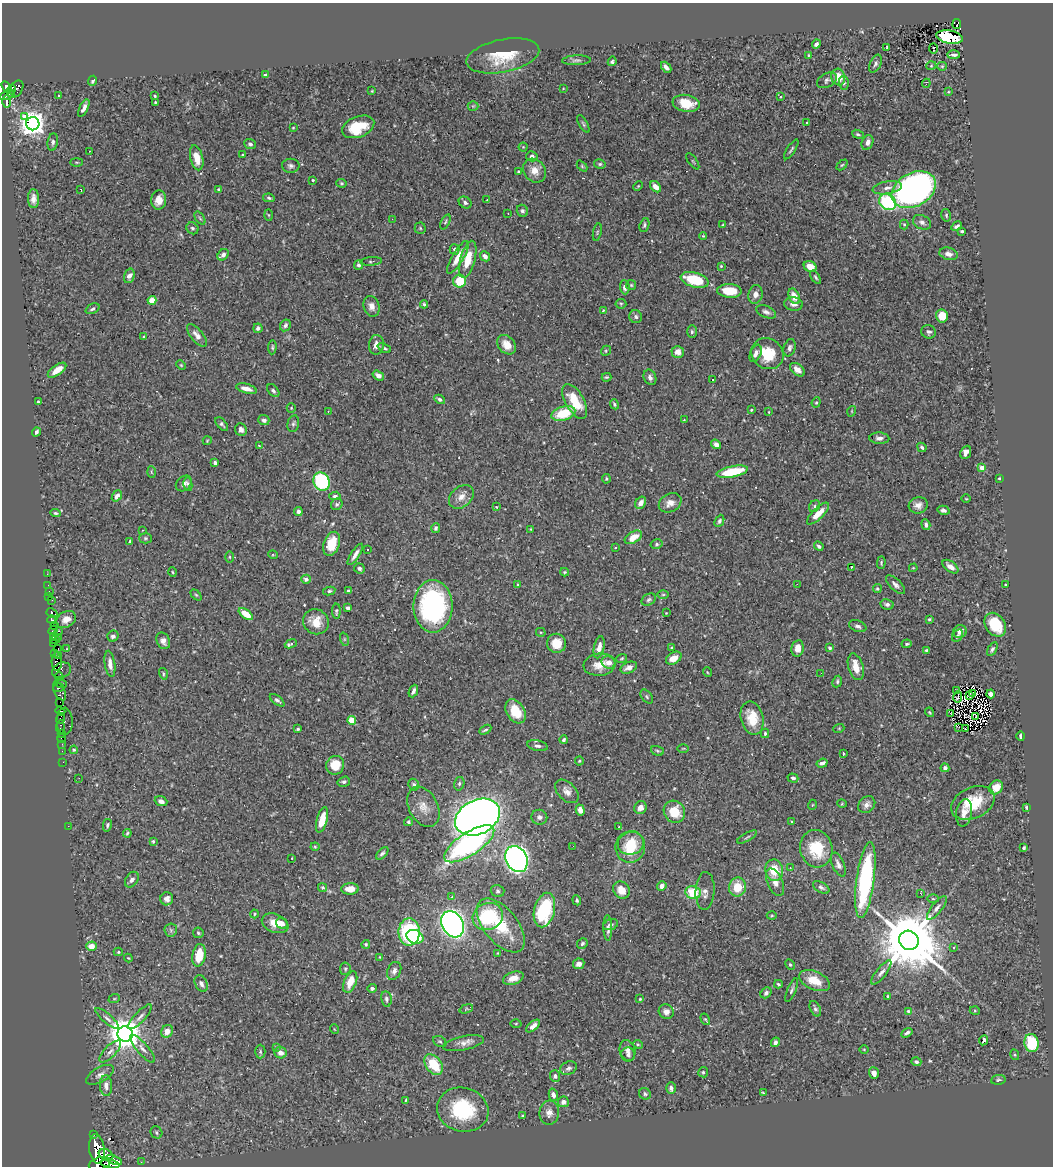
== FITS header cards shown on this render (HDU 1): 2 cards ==
NAXIS1  =                 1051
NAXIS2  =                 1164

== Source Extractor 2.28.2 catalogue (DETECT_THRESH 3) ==
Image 1051 x 1164 px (HDU 1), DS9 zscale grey, 1 PNG px = 1 image px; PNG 1055 x 1168 px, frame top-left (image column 1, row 1164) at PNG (2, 3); each listed source drawn as its Kron ellipse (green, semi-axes under 4 px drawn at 4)
Background 0.433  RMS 0.011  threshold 0.0322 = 3 sigma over >= 5 px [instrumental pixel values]
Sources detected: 485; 4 with non-positive FLUX_AUTO (blend fragments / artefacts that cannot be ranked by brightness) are neither listed nor drawn; the other 481 listed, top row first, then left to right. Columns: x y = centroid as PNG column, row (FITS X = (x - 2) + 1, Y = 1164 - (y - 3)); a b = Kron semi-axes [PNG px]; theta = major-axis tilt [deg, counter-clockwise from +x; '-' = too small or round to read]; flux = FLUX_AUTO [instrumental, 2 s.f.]
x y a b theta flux
957 24 5 2 - 6.8
950 37 13 6 -9 30
816 44 5 3 - 2.1
887 47 3 2 - 0.72
933 48 5 2 - 1.2
809 55 3 3 - 0.81
953 55 6 3 0 1.4
503 56 37 16 11 25
576 60 14 5 2 2.2
612 61 5 3 - 1.4
875 64 10 5 64 1.9
931 66 5 3 - 0.71
942 66 5 4 - 0.75
666 67 6 3 -48 2.6
265 75 4 3 - 1.6
838 77 8 7 - 12
827 80 11 7 28 2
93 81 5 4 - 1.4
844 83 7 4 -85 1.3
926 83 4 3 - 14
7 87 6 4 -58 510
11 89 5 3 - 99
15 89 10 6 51 300
563 89 2 2 - 0.46
372 91 3 2 - 0.6
948 92 3 3 - 0.65
7 95 8 3 21 210
59 95 3 2 - 0.95
155 96 3 3 - 0.78
780 97 4 2 - 0.61
7 101 6 4 89 160
155 102 3 2 - 0.62
686 103 14 8 -9 17
473 106 5 5 - 1
84 108 9 4 63 3.8
25 116 2 2 - 36
807 123 3 2 - 0.79
33 124 6 6 - 770
583 124 10 4 -60 1.2
358 127 17 10 21 24
293 128 4 2 - 0.53
858 134 6 4 -20 1
53 142 8 5 81 1.8
867 142 8 5 69 3.7
250 144 6 5 - 1.9
523 147 4 4 - 0.68
791 149 11 3 57 1.3
90 151 2 2 - 0.89
243 155 4 3 - 0.86
532 156 5 5 - 2
197 158 13 6 -77 11
693 161 9 2 -55 0.75
76 162 6 3 0 0.65
600 164 6 4 -12 1.2
842 165 6 4 43 0.87
291 166 9 7 1 2.2
582 166 6 4 -46 0.9
518 171 3 2 - 0.62
535 171 13 10 -51 7.4
313 180 3 3 - 0.78
342 183 5 4 - 0.96
638 186 5 3 - 0.68
655 187 6 4 -46 4.8
887 188 15 6 9 4.4
219 189 4 3 - 0.87
81 190 4 2 - 0.68
914 190 23 16 29 390
269 198 6 4 -12 1.2
33 199 9 5 -89 3.9
159 200 9 7 81 7.3
487 200 2 2 - 0.45
888 202 9 7 -40 56
465 203 7 5 -36 2.1
522 211 6 5 - 1.7
508 213 2 2 - 0.39
268 215 6 4 -88 0.79
946 215 6 4 -77 1.2
200 218 7 3 -53 1.1
392 219 2 2 - 1.3
445 222 8 4 66 1.2
922 222 9 6 -26 2.9
904 224 5 4 - 0.89
644 225 7 4 71 1.3
723 225 3 3 - 0.64
957 226 6 3 30 1.9
192 228 6 5 - 1.4
420 228 5 5 - 1
962 231 3 3 - 1.3
597 232 9 3 78 0.92
703 236 4 4 - 0.87
455 249 5 5 - 1.5
949 254 9 6 -15 3.9
223 255 6 5 - 3.8
485 256 6 4 -47 3.7
458 257 19 5 59 10
468 259 19 7 75 16
371 261 10 3 4 1.2
358 265 4 4 - 2.1
721 266 3 3 - 0.65
810 267 6 5 - 6.7
129 276 7 5 74 3.4
816 277 7 4 -56 1.2
695 280 14 7 -15 30
460 281 6 6 - 20
631 285 5 5 - 0.95
625 287 7 5 -84 2.6
729 291 12 7 -4 16
755 294 9 7 79 4.3
794 296 8 5 -67 7
152 300 4 4 - 17
424 304 4 4 - 1.1
621 304 5 5 - 0.92
794 304 9 6 -7 3.5
371 306 10 8 -75 5
92 309 7 5 24 1.5
603 310 4 3 - 0.74
766 312 10 5 -23 2.5
942 316 6 6 - 12
636 317 6 6 - 1.8
285 325 6 5 - 2.3
258 328 4 4 - 2.3
692 332 6 5 - 1.3
929 332 7 6 - 2.3
197 335 13 6 -51 4.7
143 337 3 2 - 0.64
376 345 10 7 84 4.7
507 345 11 8 -48 8.3
272 347 7 4 86 1
384 348 7 4 -23 1.4
790 348 9 6 71 2.4
606 351 5 4 - 1
678 352 6 6 - 6.2
756 353 9 5 66 3.4
767 354 17 15 -36 21
181 365 5 3 - 0.72
57 370 11 5 36 7.9
797 370 8 5 -38 4.1
378 375 6 4 -35 3.4
606 377 5 3 - 0.91
650 377 8 6 -68 3.1
713 380 3 3 - 1.7
246 389 10 4 -16 5.6
273 391 7 5 -48 1.7
440 399 6 4 -30 1.7
575 401 19 9 -60 23
38 402 4 3 - 0.88
816 402 5 4 - 0.95
614 404 5 4 - 1.4
291 408 5 4 - 0.8
751 410 3 3 - 0.68
328 411 3 2 - 0.63
852 411 5 3 - 0.61
769 412 4 3 - 0.52
563 414 12 7 18 24
264 420 5 5 - 1.9
684 420 3 3 - 0.43
222 424 8 4 -49 1.6
293 424 8 5 76 1.7
241 430 6 5 - 2.4
36 432 5 3 - 1.7
879 438 10 5 -2 2.8
207 441 4 3 - 0.59
716 444 5 4 - 3.2
259 446 4 3 - 0.73
922 447 5 3 - 1.3
966 452 7 5 65 3.1
215 463 3 3 - 2.8
982 468 4 3 - 11
151 472 6 4 -87 0.8
732 472 16 5 11 30
999 478 3 2 - 0.7
606 479 5 3 - 0.75
321 481 9 7 -63 87
184 483 9 6 44 2.9
188 484 7 4 -79 1.8
117 496 6 4 51 4.2
335 496 6 4 7 1.6
461 497 14 10 41 6
966 499 4 3 - 0.56
641 503 6 5 - 3
670 503 12 9 28 6.1
337 504 6 5 - 1.4
918 505 9 8 - 4.3
814 506 6 5 - 1.4
496 507 4 3 - 0.61
943 510 6 4 -15 2.2
298 512 4 4 - 2.5
55 513 5 4 - 1.1
818 514 14 5 44 9.8
719 521 6 4 64 1.6
926 525 5 4 - 2.1
436 528 5 4 - 1.4
531 529 3 3 - 0.52
143 530 3 2 - 0.39
633 537 9 5 32 9.5
145 538 6 5 - 1.2
130 541 4 3 - 1.3
332 544 12 8 71 16
657 544 6 5 - 1.4
819 546 5 4 - 1.6
615 548 3 3 - 1.8
368 550 3 2 - 0.79
355 554 12 4 57 3.7
273 555 5 3 - 0.71
230 557 5 3 - 0.8
881 563 6 4 88 0.99
852 567 2 2 - 0.46
950 567 9 5 -37 4.6
359 568 5 5 - 1.7
913 568 4 3 - 0.66
172 572 5 3 - 0.65
565 572 4 4 - 0.83
47 574 2 2 - 5.1
306 579 4 4 - 3.4
797 584 2 2 - 3.6
48 585 2 2 - 8.7
518 585 4 3 - 0.76
895 585 12 5 -43 3.1
1005 585 3 2 - 0.69
877 589 4 4 - 1.1
49 591 2 2 - 3.7
329 591 6 4 10 1.3
348 591 3 3 - 0.89
196 595 6 4 -44 0.93
663 595 6 4 1 0.99
49 596 3 2 - 4.8
52 600 3 2 - 6.6
649 600 8 5 33 1.5
887 604 7 5 -11 1.8
433 606 26 19 -90 130
348 608 4 3 - 1.7
336 611 8 4 -90 1.3
52 613 5 3 - 480
666 613 2 2 - 0.4
246 614 8 4 -37 12
66 619 10 7 31 5.7
929 619 4 3 - 1
52 620 4 3 - 44
316 622 13 12 - 11
54 625 3 2 - 17
995 625 13 9 -54 24
858 626 9 5 -21 2.4
53 630 5 3 - 26
58 631 3 2 - 13
960 631 7 6 - 4.5
541 632 5 4 - 0.94
53 636 4 2 - 27
113 636 6 5 - 2.2
958 636 7 5 58 1.5
58 637 3 2 - 140
344 639 7 4 -72 1.2
55 640 5 4 - 76
163 641 9 6 -64 3.8
54 643 3 3 - 260
556 643 9 9 - 12
291 644 6 3 23 3.2
907 644 5 4 - 1.2
599 647 11 5 77 5.3
58 648 3 2 - 210
671 648 3 2 - 0.68
798 648 8 6 80 6.4
830 648 4 3 - 2.3
67 649 4 4 - 0.76
992 649 7 4 60 1.7
926 650 4 2 - 0.88
55 654 3 2 - 22
59 656 4 3 - 62
622 658 5 4 - 0.8
674 658 8 5 32 8.2
57 661 9 5 -90 66
609 662 7 6 - 4.2
110 664 13 5 -82 4.6
599 665 16 11 6 9.9
856 667 14 7 -74 10
629 668 8 5 24 4
61 670 10 7 23 370
707 672 5 3 - 0.59
821 673 2 2 - 2.7
163 674 6 3 -73 1
59 677 4 2 - 81
837 682 6 5 - 1.4
61 683 6 3 -20 440
58 688 5 2 - 180
956 690 3 2 - 0.85
60 691 10 5 -62 330
413 691 6 3 67 2.4
972 694 2 2 - 0.34
990 694 4 4 - 2.4
969 696 3 2 - 0.42
647 697 8 5 -53 1.3
958 697 6 2 79 0.34
277 700 8 4 -37 1.7
60 702 4 3 - 500
60 711 5 3 - 550
515 711 13 9 -58 17
930 712 5 3 - 0.8
950 713 3 2 - 0.79
976 716 2 2 - 0.71
60 718 5 3 - 260
752 718 17 11 -77 17
352 720 4 4 - 21
65 721 13 8 -88 16
60 727 6 3 87 46
959 727 2 2 - 0.63
839 728 5 3 - 0.64
965 728 2 2 - 0.24
298 729 3 3 - 1.1
485 730 6 3 30 1.3
765 733 5 3 - 1.1
61 734 4 2 - 22
1021 736 5 3 - 1.7
61 738 4 3 - 3.1
564 740 4 4 - 1.3
62 744 2 2 - 8
537 746 10 5 -12 2.4
683 748 5 3 - 0.67
74 750 4 4 - 0.88
62 751 2 2 - 7
657 751 6 4 -22 1.1
843 753 3 2 - 0.71
579 761 4 4 - 0.8
63 762 2 2 - 7.4
822 763 5 3 - 2.6
335 765 9 9 - 15
945 768 4 4 - 2.3
79 778 3 2 - 0.7
793 778 5 4 - 1.8
344 782 6 5 - 1.7
459 784 7 5 76 1.4
414 785 6 5 - 1.6
996 787 7 6 - 11
567 791 14 8 -46 4.6
161 801 6 4 -20 2.9
973 803 23 15 25 26
842 804 5 3 - 0.62
812 805 5 3 - 0.63
867 805 9 7 45 3.5
423 807 21 14 -62 9.8
1027 807 3 3 - 1.6
641 808 6 6 - 4.6
580 810 5 4 - 4
674 812 11 10 - 17
964 813 14 8 82 6.1
477 817 23 17 27 650
539 817 8 7 - 2.6
322 820 13 5 75 13
792 821 3 3 - 0.82
408 822 4 4 - 1.3
107 825 6 4 79 1.3
68 826 2 2 - 43
619 827 3 2 - 0.55
127 833 4 3 - 0.97
747 837 11 2 29 1.2
153 841 4 3 - 1.2
631 843 13 11 15 15
469 844 29 11 33 150
573 846 2 2 - 0.78
315 847 4 4 - 0.73
630 847 16 15 - 24
1024 848 4 3 - 1.4
816 849 19 16 -77 28
382 853 8 4 44 1.5
292 858 3 2 - 0.39
517 859 13 10 -63 280
838 865 13 6 -66 3.6
790 868 3 2 - 0.65
774 870 11 9 -80 16
132 880 8 6 55 2.5
865 880 38 9 82 100
775 882 14 7 -67 5.2
662 886 5 4 - 2.8
322 887 5 4 - 1.7
737 887 9 8 - 15
821 887 9 5 -29 1.9
350 889 8 5 4 7
621 890 9 7 -54 8.2
498 891 7 6 - 1.6
705 891 19 9 87 4.8
693 892 8 6 -10 24
921 894 2 2 - 0.45
452 897 4 3 - 0.64
167 899 6 6 - 3.2
933 899 6 4 -2 0.85
577 900 5 3 - 1
937 908 14 5 52 3.2
544 910 17 10 76 52
254 914 4 3 - 0.67
772 916 5 3 - 0.74
488 917 15 13 22 50
275 923 14 9 -22 9.7
282 923 6 5 - 3
452 924 14 10 -61 450
611 924 7 5 18 1.6
501 925 32 17 -51 32
608 928 13 4 -89 2.5
171 930 7 6 - 1.8
409 932 13 10 88 74
198 933 5 5 - 1.2
415 937 9 6 -23 22
909 940 10 9 - 7800
582 943 6 5 - 1.6
366 944 4 4 - 1.1
91 946 5 4 - 8.1
953 948 3 3 - 1.8
118 952 4 4 - 0.86
498 953 4 4 - 0.6
199 955 11 6 80 17
380 957 4 3 - 0.63
128 958 4 4 - 0.64
579 964 6 5 - 3.9
790 965 5 4 - 1.1
345 969 6 5 - 1.1
394 971 9 6 64 3.3
881 972 15 5 52 3.1
513 978 10 6 19 7.1
814 981 16 9 -24 14
350 982 11 6 68 9.8
201 984 9 6 -64 3
778 984 4 3 - 1.1
372 988 5 4 - 2.3
792 990 12 4 68 1.9
766 993 6 4 47 1.9
888 996 3 2 - 0.7
114 999 6 3 19 0.84
386 999 7 5 -78 1.7
640 999 4 4 - 0.83
466 1009 7 4 20 0.82
815 1009 8 5 -63 1.7
908 1011 4 4 - 0.8
975 1011 5 3 - 0.72
666 1012 7 7 - 4.4
140 1017 16 5 47 3
107 1018 15 4 -41 2.8
705 1019 6 4 -57 0.91
516 1024 5 3 - 0.74
533 1026 8 4 40 4.3
334 1029 5 3 - 0.5
167 1031 6 5 - 5.5
907 1033 6 3 32 2.1
125 1034 8 7 - 1400
983 1040 5 3 - 2
440 1041 7 5 -25 1.2
775 1042 5 4 - 2
463 1043 21 7 12 5.2
1032 1043 9 7 -79 28
638 1044 5 4 - 0.89
276 1047 2 2 - 13
142 1049 18 5 -49 4.5
864 1049 5 3 - 0.63
628 1050 10 7 -75 3.3
110 1051 14 6 45 3.4
260 1052 7 5 -89 1.4
280 1053 6 5 - 3.9
628 1055 7 6 - 2.1
1015 1055 5 3 - 0.82
916 1062 5 4 - 1.5
434 1065 11 7 -53 23
568 1068 8 6 22 2.3
703 1072 5 5 - 1.3
874 1073 6 5 - 3.9
100 1075 15 7 30 3.7
555 1076 6 5 - 1.7
998 1080 7 5 6 1.3
106 1086 10 6 -87 4.6
671 1088 6 4 89 2.7
763 1093 4 2 - 0.83
645 1094 6 5 - 1.6
553 1095 6 4 -75 2.6
406 1100 4 3 - 0.78
563 1102 5 5 - 3.4
463 1110 26 22 -14 47
549 1113 12 9 85 5.2
523 1116 3 3 - 1.5
156 1132 6 5 - 1.4
93 1134 3 3 - 170
97 1149 15 7 -83 5700
106 1155 8 5 -29 450
114 1160 8 4 -20 110
141 1162 2 2 - 6
100 1164 11 6 16 1800
110 1164 9 4 -11 660
At the frame edge (FLAGS 8, measured only in part): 1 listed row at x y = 100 1164
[4 non-positive-flux detections neither listed nor drawn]